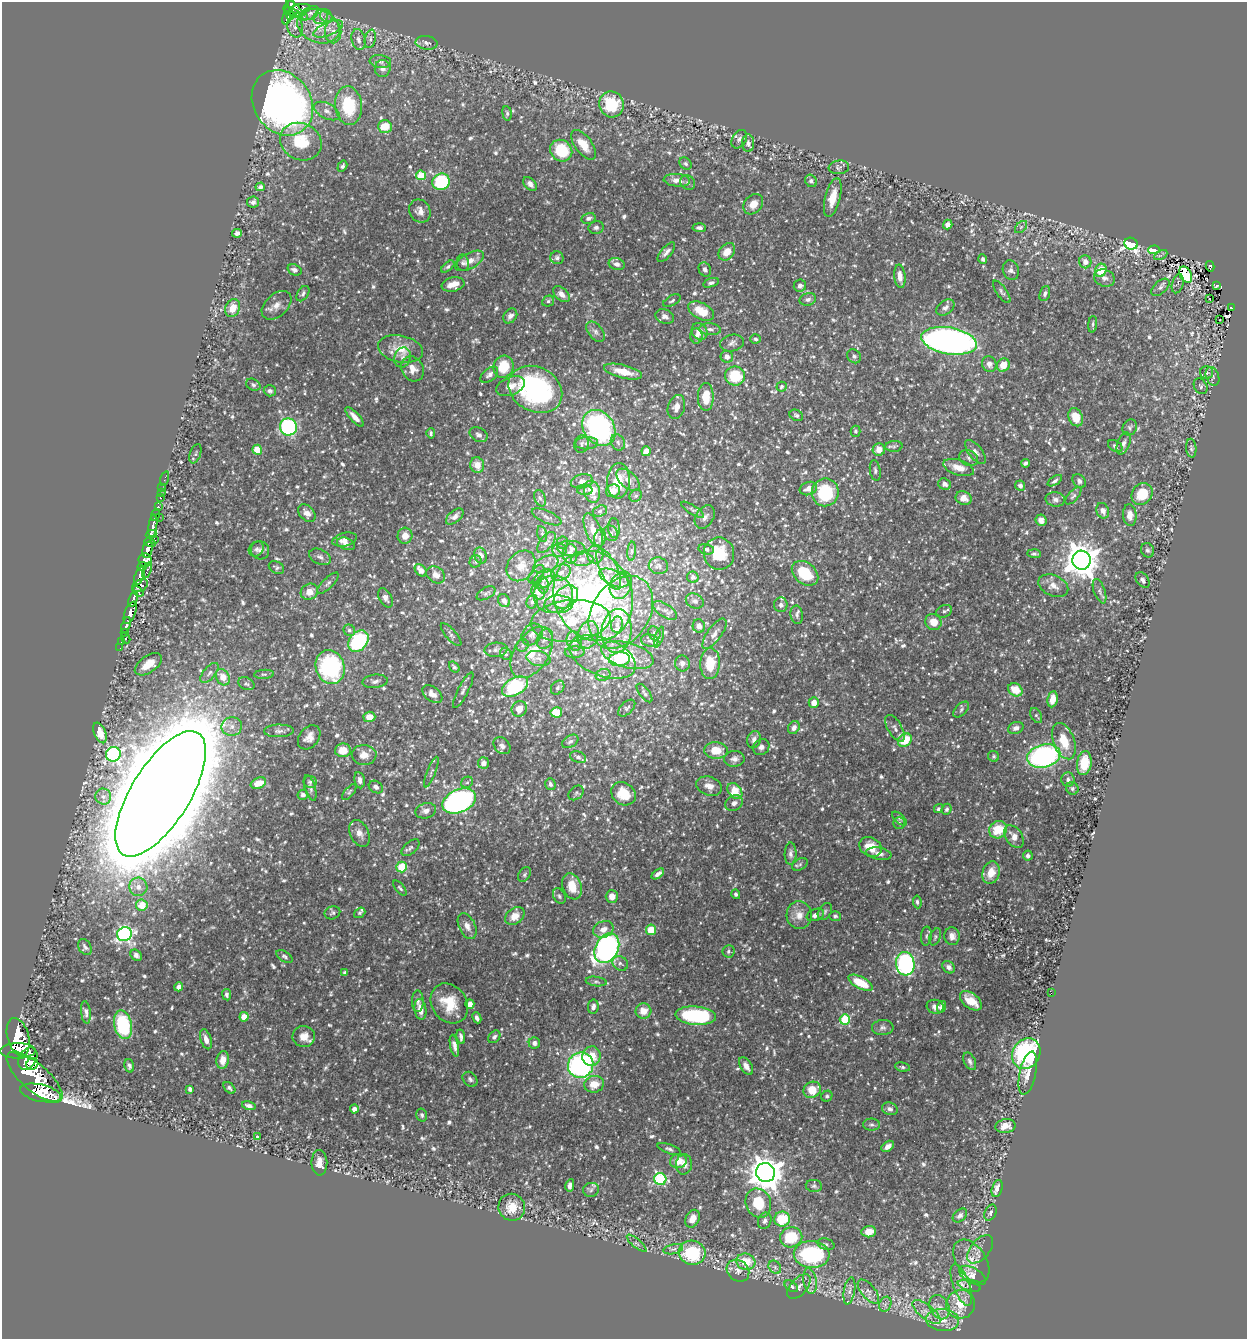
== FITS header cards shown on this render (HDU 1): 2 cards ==
NAXIS1  =                 1245
NAXIS2  =                 1337

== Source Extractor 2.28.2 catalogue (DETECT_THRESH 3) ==
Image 1245 x 1337 px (HDU 1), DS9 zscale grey, 1 PNG px = 1 image px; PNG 1249 x 1341 px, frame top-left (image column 1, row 1337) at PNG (2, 2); each listed source drawn as its Kron ellipse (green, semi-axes under 4 px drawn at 4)
Background 0.631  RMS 0.02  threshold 0.0607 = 3 sigma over >= 5 px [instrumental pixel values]
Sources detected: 1064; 3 with non-positive FLUX_AUTO (blend fragments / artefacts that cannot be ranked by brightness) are neither listed nor drawn; of the other 1061, the 500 brightest by FLUX_AUTO listed and drawn (561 fainter detections omitted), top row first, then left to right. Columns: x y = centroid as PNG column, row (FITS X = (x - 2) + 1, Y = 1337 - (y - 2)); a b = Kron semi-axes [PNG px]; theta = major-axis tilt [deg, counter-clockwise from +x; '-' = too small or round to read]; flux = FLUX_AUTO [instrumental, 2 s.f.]
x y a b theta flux
292 4 4 3 - 65
295 8 11 3 -45 200
300 9 10 5 7 100
289 13 8 4 -67 39
293 13 8 3 -28 37
310 13 10 6 29 5.2
326 16 7 5 -50 4.3
304 17 2 2 - 22
321 17 8 6 48 5.4
287 18 6 3 71 51
318 26 22 16 -23 34
295 27 10 7 -79 6.8
328 29 16 6 23 9.2
333 32 11 8 -90 7.6
370 39 9 5 78 4.1
358 40 10 7 -76 6.4
426 43 11 6 -9 5.5
380 61 11 6 -8 5.6
383 68 8 8 - 6.2
282 103 34 28 -54 800
611 104 13 12 - 68
348 106 19 13 -84 71
327 111 14 7 -28 8.2
507 113 7 4 -83 2.9
385 126 7 6 - 32
739 139 10 7 60 4.6
301 142 21 18 -26 54
748 143 9 6 -89 4.8
583 145 17 8 -54 23
561 151 12 10 -40 60
686 164 7 5 -46 2.9
342 166 6 4 58 3.1
839 167 10 7 6 4.2
421 175 5 5 - 52
677 180 13 6 -5 8.2
811 181 6 5 - 3.7
441 182 9 8 - 93
688 183 8 7 - 3.8
530 184 8 5 -47 5.6
260 187 5 4 - 3.5
833 197 20 7 76 20
253 202 6 5 - 4.4
753 204 11 8 49 13
420 211 12 10 -59 9.8
588 218 7 5 15 4.7
948 225 5 4 - 8.1
1021 227 7 4 45 2.8
596 228 8 6 11 4.3
699 228 7 4 -4 3.7
237 233 5 4 - 5.3
1131 244 7 5 -22 290
1154 250 6 4 2 25
666 252 12 5 50 6
727 252 10 7 48 13
1161 255 7 4 27 2.8
557 258 6 6 - 3.8
983 259 5 4 - 3.3
469 261 16 7 29 11
1085 262 6 6 - 9.1
463 263 8 6 -81 3.7
617 264 8 6 -17 6.2
1210 266 5 4 - 7.2
448 267 8 4 42 2.9
705 269 7 6 - 4.1
294 270 7 5 -20 5.1
1011 270 10 8 -70 6.4
1101 270 7 5 65 27
1186 275 9 5 -62 66
900 276 12 5 -84 11
1104 278 11 8 -18 6.7
711 283 8 4 18 3.6
453 284 11 7 11 16
1178 284 10 5 73 3.8
800 286 6 6 - 4.9
1216 286 3 3 - 3.2
1160 287 11 6 42 4.7
1002 292 13 5 -55 4.1
303 294 8 5 58 3.8
562 294 10 6 -41 8.5
1045 294 7 5 68 3.7
808 299 8 6 15 5.1
1209 299 3 3 - 4
548 301 6 5 - 2.9
672 301 9 5 29 3
276 305 17 11 42 13
233 308 9 7 68 20
945 308 10 6 38 6.6
1231 308 4 3 - 14
701 311 14 8 -28 27
510 316 8 6 52 5.6
665 316 9 7 -21 6
1220 320 2 2 - 3.1
1093 324 8 4 83 2.9
710 329 11 5 -4 5.4
595 332 12 7 -51 6.3
700 332 9 7 -57 14
696 336 8 6 -89 5.7
756 339 5 4 - 2.9
949 341 28 13 -10 700
732 343 12 8 13 5.8
401 349 23 13 -12 26
854 356 7 6 - 4
402 357 10 8 71 5.8
727 357 6 6 - 7.4
989 364 8 7 - 6.8
1003 365 7 6 - 21
503 367 11 10 - 41
413 369 13 10 -63 13
623 372 19 6 -14 24
1207 373 7 6 - 2.9
489 375 10 6 38 6.1
735 376 10 9 - 59
1212 376 10 6 -70 3.7
253 385 7 5 -29 3.2
511 386 15 9 22 14
1201 386 8 6 -59 3.2
782 387 5 5 - 3.3
535 389 28 22 -29 260
270 391 6 5 - 3.8
706 397 14 8 90 31
676 407 12 8 73 12
796 415 7 5 -28 3.6
355 417 12 4 -47 9.2
1076 417 9 7 -65 27
288 427 8 8 - 220
1130 427 8 7 - 3.2
599 428 19 15 -55 250
855 431 5 5 - 3.4
431 433 5 3 - 3
479 435 9 7 -28 5.5
618 442 8 6 -60 4.5
587 443 11 6 2 7
1124 443 12 6 72 5.5
581 444 9 7 76 4.5
894 446 8 5 4 3.1
1115 446 8 5 -31 3.2
1191 448 9 5 -86 3.5
257 450 5 5 - 28
879 450 6 6 - 15
646 451 5 4 - 16
975 452 14 6 -52 7
195 454 10 5 69 3.5
969 458 10 7 -28 5.2
1025 463 5 3 - 3.6
477 465 8 7 - 17
959 468 16 7 -17 15
875 470 10 5 -81 3.6
165 479 7 3 72 3.4
628 480 14 8 -43 12
582 481 11 7 11 7.6
618 481 18 11 85 36
1055 481 8 4 33 3.3
1079 481 7 6 - 4.2
945 484 7 5 -21 5.6
1020 486 5 4 - 4.2
162 488 2 2 - 5.4
808 489 9 6 21 13
585 490 8 5 -1 3.7
613 491 7 6 - 16
592 492 11 8 -80 26
825 492 14 13 - 85
161 493 3 2 - 3.4
1142 494 11 9 50 38
636 496 7 5 45 3.3
1073 496 10 5 47 3.3
160 498 3 3 - 15
540 498 8 5 -68 3.9
964 498 8 6 -19 13
1055 499 10 7 -9 5.9
158 507 3 3 - 48
693 510 13 4 -32 3.7
600 511 7 5 19 4
1103 511 8 6 -68 7.6
307 513 10 7 -48 11
155 515 6 3 75 79
1130 515 11 7 -86 10
455 516 10 5 40 6
159 517 3 2 - 21
547 517 16 6 -24 5.6
705 517 12 9 58 7.2
1041 520 6 5 - 8.2
153 526 12 4 83 380
614 528 10 6 -87 3.3
593 530 18 7 -68 20
611 533 8 7 - 4.3
151 534 5 4 - 180
542 534 8 4 -76 3
405 536 8 7 - 12
600 538 9 5 81 3.5
345 539 12 6 13 8.2
154 540 3 3 - 29
546 542 12 6 52 6.5
150 543 6 3 -20 150
562 543 6 6 - 2.9
346 544 9 5 -21 7.9
571 548 14 7 -4 6.8
147 549 8 5 75 370
256 549 8 7 - 4.2
706 549 8 5 -11 3.8
260 550 9 9 - 5.2
559 550 7 7 - 5.7
1147 550 7 6 - 3.6
632 551 10 4 85 3.1
570 554 10 7 -87 8.8
595 554 9 8 - 7.2
719 554 16 15 - 47
1034 554 7 4 -3 3.2
480 556 8 6 -66 6.8
320 557 11 7 -25 5.4
582 559 11 7 1 7.8
145 560 7 6 - 330
1081 560 9 9 - 2800
476 561 6 5 - 2.8
546 564 13 8 24 8.4
521 566 16 13 52 19
658 566 9 8 - 6.3
142 567 5 4 - 98
276 567 8 6 -30 3.1
609 569 22 8 -64 18
147 570 8 3 71 39
421 570 7 5 -47 11
561 573 10 7 27 8.7
805 573 15 10 -39 55
536 574 11 6 52 3.8
436 575 10 7 -35 9.2
139 576 9 4 71 180
693 577 6 5 - 4.3
614 578 15 7 -24 13
544 579 12 8 33 9.8
1143 580 9 6 -53 3.9
328 583 14 5 45 4.2
140 585 8 6 29 170
543 585 8 5 -79 4.6
621 585 14 10 64 24
1053 586 16 10 -25 12
138 591 6 4 -39 96
1100 591 13 5 -70 4.9
309 592 9 7 29 14
538 592 8 6 -68 14
486 593 10 5 30 3.7
553 594 20 18 19 52
593 596 46 38 -70 540
566 597 14 10 41 14
385 598 10 6 -61 7
133 599 8 4 68 290
504 601 7 5 -56 6.1
695 601 9 7 -24 5
532 602 7 5 65 3.5
559 604 14 9 2 12
781 605 7 6 - 4.7
665 610 14 6 -34 6.2
944 611 8 6 24 3.8
621 612 39 28 56 110
130 613 12 5 71 350
797 615 9 6 -81 4.5
570 621 40 20 6 75
933 622 8 8 - 18
126 625 8 3 71 61
617 625 8 6 83 5
699 626 7 6 - 7.7
349 630 6 5 - 3.9
617 631 22 15 84 34
124 632 3 2 - 13
654 633 7 6 - 3.2
532 634 12 9 48 7.4
714 634 18 7 54 9.8
451 635 14 5 -48 4
588 635 14 10 74 14
659 637 11 3 73 2.8
125 638 5 3 - 38
545 639 10 7 63 5.9
121 641 3 2 - 7.9
358 641 12 8 50 110
574 641 9 7 -75 6.1
650 641 9 6 -13 4.3
523 645 6 6 - 3.1
120 648 2 2 - 3
496 650 11 7 5 5.4
532 652 28 17 57 41
575 652 10 5 2 4.1
506 654 6 5 - 2.8
627 655 27 12 -16 54
603 657 35 18 -22 43
539 658 12 7 -10 6.9
620 659 10 7 5 51
682 663 8 7 - 6.2
148 664 15 8 34 24
710 664 15 10 88 39
330 667 17 14 -71 160
454 667 6 4 -52 3.6
209 673 12 6 49 5.5
264 674 10 4 4 3
603 675 7 6 - 4.3
223 677 8 6 -62 21
375 681 12 6 6 5.8
246 684 8 6 -25 3.4
515 687 14 8 29 130
558 688 8 6 49 3.6
463 690 20 5 63 5.7
1015 690 7 6 - 27
644 693 11 5 -52 3.6
432 694 11 7 -37 9
1053 699 8 5 82 14
814 703 5 5 - 11
627 708 10 6 44 3.6
519 709 8 7 - 16
961 710 9 5 46 3.7
556 712 5 5 - 45
1036 715 8 5 -61 2.8
369 717 6 5 - 16
232 726 10 9 - 10
794 728 7 5 60 6.8
895 728 15 7 -60 6.6
1016 728 8 6 20 5.8
279 731 15 6 2 6.2
100 733 11 5 -69 15
309 737 13 9 51 11
754 740 9 6 75 6.9
905 740 7 6 - 37
570 741 9 5 31 3.7
1064 741 19 10 -69 34
502 746 9 7 -46 7.1
761 747 9 7 35 5.7
343 750 8 7 - 20
716 750 12 8 -4 29
113 754 7 7 - 300
364 755 12 10 -1 13
994 756 6 5 - 3.2
1044 756 17 11 15 260
578 757 8 5 -22 4.3
734 759 10 8 2 7.4
483 763 5 5 - 9.4
1084 763 12 7 81 38
431 772 16 3 68 3.2
1068 779 7 6 - 4.1
360 780 8 5 -82 5.5
310 782 6 6 - 2.8
467 782 6 5 - 3.1
258 783 8 5 23 17
550 784 6 5 - 3.7
709 786 13 9 -18 12
376 787 7 5 -32 4.8
310 788 13 5 -74 5.1
1072 788 6 6 - 2.8
735 791 9 6 -51 36
349 792 10 4 50 2.8
576 793 8 6 42 3.3
161 794 71 29 58 22000
623 794 13 10 -38 34
303 795 5 5 - 4.4
103 797 8 8 - 6.7
459 801 17 11 24 420
734 803 9 7 29 6.2
939 809 5 4 - 3.4
946 809 5 4 - 3.1
426 811 10 7 16 7
899 818 9 4 -42 2.9
899 823 6 6 - 2.9
998 830 9 8 - 39
359 833 14 9 -64 11
1014 837 12 8 -54 14
870 847 12 9 -29 26
411 848 11 6 42 4.2
791 854 11 6 88 5.4
879 854 13 6 -10 7.1
1028 856 5 4 - 3.9
800 864 8 5 30 3.3
402 867 5 5 - 55
991 873 11 8 73 19
658 874 7 4 38 5.7
524 875 8 5 53 3.1
572 886 14 9 -71 24
138 887 9 9 - 9.4
400 888 9 4 -51 2.9
736 894 5 4 - 2.9
559 896 8 5 -63 3
612 896 6 6 - 12
917 902 6 4 -83 3
142 905 6 5 - 23
825 911 9 6 60 4.1
332 913 8 6 22 3.4
360 913 6 4 37 3.3
799 915 14 12 -84 16
815 915 9 5 21 6.2
515 916 11 7 37 16
835 916 5 5 - 2.8
467 926 14 8 -65 10
603 929 10 8 22 12
651 930 5 5 - 34
124 934 7 7 - 300
926 936 9 5 85 3.3
952 936 9 7 -83 8.4
935 937 9 5 68 3
85 947 8 6 -58 4
607 948 16 11 61 490
728 951 6 6 - 2.9
136 955 6 5 - 5.8
284 956 9 5 -32 3.3
620 963 8 7 - 4.4
905 964 12 9 -85 250
949 967 7 5 -46 5.7
345 972 4 3 - 2.9
596 981 10 4 -7 3.4
861 983 13 6 -28 38
179 987 5 4 - 6.8
1051 993 2 2 - 21
227 995 6 4 -81 3.4
418 1001 10 6 -89 5.3
971 1001 13 7 -38 26
449 1003 21 17 -55 39
470 1004 4 4 - 11
593 1007 7 5 79 5.6
935 1007 8 7 - 7.7
942 1007 6 4 71 7.5
420 1009 10 6 -81 14
643 1011 8 7 - 16
86 1012 11 5 -84 4.8
696 1016 20 9 -5 150
244 1017 4 4 - 21
477 1018 6 3 -66 4.7
845 1019 5 5 - 92
123 1025 14 9 -78 110
883 1028 11 7 4 5.4
18 1037 19 10 -75 1900
304 1037 11 10 - 15
461 1037 7 4 -80 4.2
494 1037 7 5 50 3.6
206 1039 10 5 -73 9.1
534 1043 5 5 - 6
454 1046 11 4 -78 6.6
18 1051 18 8 1 1400
1026 1053 16 13 63 180
591 1056 10 9 - 26
28 1058 12 8 60 1200
223 1060 9 6 82 14
970 1061 9 5 -64 4.2
32 1064 6 5 - 430
581 1065 13 12 - 280
129 1066 7 4 -74 3.7
746 1066 10 5 -59 8.7
902 1067 7 5 -9 3.2
1028 1073 22 8 78 14
35 1077 35 13 -41 3500
470 1079 8 6 -47 4.1
594 1084 10 8 14 20
229 1088 7 4 -42 3.3
190 1089 4 3 - 3.9
812 1090 9 8 - 27
41 1093 21 8 -12 2000
827 1096 6 5 - 3.2
249 1106 7 4 -13 4.8
354 1109 4 4 - 7.9
890 1109 8 6 -18 5.3
422 1115 6 5 - 3.1
872 1125 8 6 0 3.9
1005 1126 10 7 10 11
257 1136 3 3 - 3.6
888 1146 7 4 35 6.8
669 1149 12 4 -20 3.6
678 1161 8 7 - 18
319 1163 13 8 -88 12
684 1164 10 8 85 11
765 1173 10 9 - 2400
660 1179 6 6 - 160
570 1185 6 4 78 5.3
814 1186 8 6 -7 3
997 1188 9 5 73 12
591 1190 8 7 - 4
758 1203 15 12 -65 42
512 1207 14 13 - 24
990 1213 8 5 64 3.5
960 1215 8 5 44 4.7
693 1219 9 6 63 16
782 1219 8 7 - 50
765 1221 8 6 68 4.9
869 1232 7 5 6 12
791 1237 11 10 - 54
637 1243 12 4 -40 3.9
826 1244 8 5 -16 3.5
673 1249 10 4 12 3.4
980 1249 17 9 50 9.2
692 1253 13 12 - 95
812 1254 18 13 -4 130
971 1261 24 14 -56 24
746 1262 9 8 - 34
775 1267 7 5 -48 3.5
738 1271 12 10 -39 9.5
972 1275 14 8 -28 22
810 1281 13 6 -80 7.6
961 1285 22 8 -70 15
791 1286 7 5 -35 4.1
969 1286 12 5 -16 3.4
799 1287 15 8 48 8
849 1291 14 5 80 6
868 1291 14 7 -50 8.1
885 1304 8 6 68 4.8
961 1304 14 14 - 32
940 1307 13 9 -65 11
927 1312 17 7 -38 13
943 1320 16 11 -6 19
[561 fainter detections neither listed nor drawn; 3 non-positive-flux detections neither listed nor drawn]